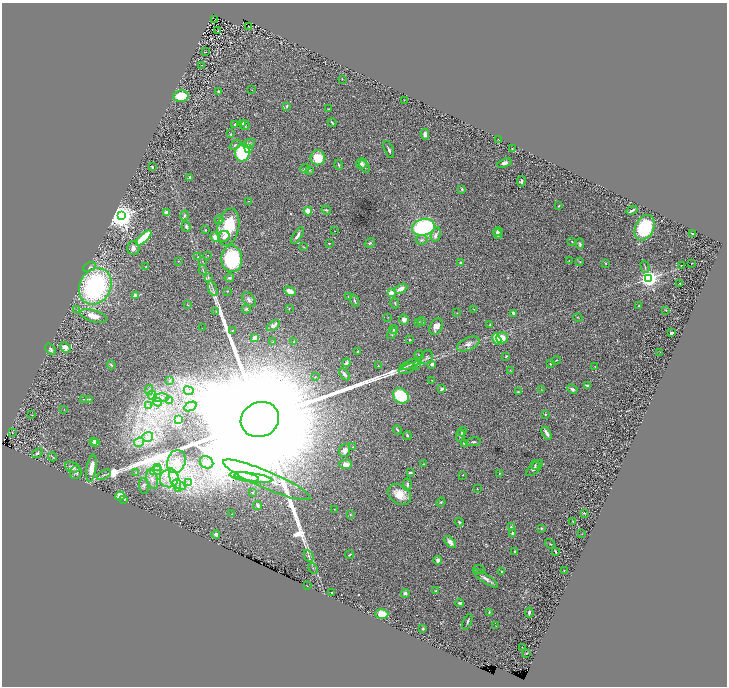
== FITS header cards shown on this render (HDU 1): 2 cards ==
NAXIS1  =                 1449
NAXIS2  =                 1368

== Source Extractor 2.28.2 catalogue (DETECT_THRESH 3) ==
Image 1449 x 1368 px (HDU 1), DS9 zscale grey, zoomed out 1/2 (1 PNG px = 2 x 2 image px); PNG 729 x 688 px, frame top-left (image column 1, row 1367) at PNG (2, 3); each listed source drawn as its Kron ellipse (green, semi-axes under 4 px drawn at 4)
Background 0.809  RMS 0.033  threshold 0.0978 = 3 sigma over >= 5 px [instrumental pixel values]
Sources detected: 279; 24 cannot appear on this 1/2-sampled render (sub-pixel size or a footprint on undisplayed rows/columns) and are neither listed nor drawn; the other 255 listed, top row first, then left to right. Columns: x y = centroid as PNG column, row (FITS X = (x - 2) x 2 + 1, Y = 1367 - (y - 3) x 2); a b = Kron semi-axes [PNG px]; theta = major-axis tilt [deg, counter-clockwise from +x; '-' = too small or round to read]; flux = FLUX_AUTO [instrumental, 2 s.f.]
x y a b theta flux
214 20 2 1 - 2.1
248 26 2 1 - 4.4
218 31 2 1 - 17
205 52 2 1 - 38
201 65 2 1 - 1.7
342 79 3 2 - 2.1
252 90 2 1 - 1.6
218 91 3 3 - 7.9
181 96 8 5 3 170
404 100 2 1 - 1.6
287 106 3 3 - 8.4
329 109 4 2 - 3.1
243 123 3 3 - 20
332 123 4 2 - 7
235 124 3 3 - 12
245 125 5 3 - 8
230 134 3 3 - 3.9
425 134 5 4 - 23
498 140 3 1 - 1.7
249 143 6 4 22 13
235 145 6 3 40 9.8
512 148 2 2 - 2.2
248 149 3 3 - 25
389 150 9 3 -67 14
242 152 9 7 80 340
318 158 7 7 - 150
504 163 7 4 18 16
361 164 5 5 - 18
339 165 5 3 - 7.2
152 167 2 2 - 6.9
365 167 7 3 -60 12
305 169 5 2 - 6.9
310 170 3 3 - 4.1
190 177 3 3 - 7.8
521 181 5 3 - 16
462 189 3 3 - 8.6
248 201 3 2 - 2.1
559 206 3 2 - 4.3
326 210 5 3 - 7.2
632 210 6 2 27 11
308 211 4 3 - 71
166 213 2 2 - 150
184 215 5 3 - 10
121 216 4 4 - 10000
219 220 4 3 - 9.2
186 227 5 4 - 14
228 227 19 10 79 260
423 227 11 8 15 640
644 228 13 9 64 350
205 230 2 2 - 4.8
335 231 2 1 - 1.9
498 232 4 4 - 17
436 234 7 5 76 21
497 234 5 4 - 21
692 234 2 2 - 4.3
224 236 6 5 - 28
297 236 9 3 56 22
215 237 5 4 - 43
144 238 10 3 44 210
422 240 6 4 8 14
572 242 3 2 - 4.3
329 243 2 2 - 3.9
370 243 5 2 - 6
580 244 5 3 - 11
304 246 3 2 - 3.4
133 248 7 6 - 24
208 255 2 2 - 2.5
198 257 3 3 - 4.3
232 259 13 10 -88 490
178 261 3 2 - 2.6
569 261 2 2 - 2.9
580 261 3 2 - 3.5
202 262 3 2 - 3
461 263 3 3 - 6.9
605 263 3 3 - 4.4
691 263 2 1 - 31
681 265 2 1 - 6.5
146 266 3 2 - 2.9
89 267 7 4 23 12
645 267 6 2 -74 5.9
203 270 5 2 - 5.2
208 277 4 3 - 7.1
229 278 4 3 - 11
649 278 4 3 - 4300
680 283 2 2 - 4.3
95 286 19 15 63 1100
213 289 8 2 -69 9.9
401 289 7 3 27 41
227 291 3 2 - 3.6
290 291 6 4 -28 45
391 293 2 2 - 150
135 296 3 3 - 45
348 297 2 2 - 3.1
249 300 8 5 -52 22
354 301 6 2 -69 9.4
395 303 5 2 - 6.9
188 305 3 2 - 2.4
638 306 3 2 - 3.6
289 308 3 2 - 2.6
246 309 5 4 - 10
474 309 3 2 - 3.5
77 310 2 1 - 1.7
666 310 4 2 - 3.8
216 311 3 2 - 3.6
457 313 2 1 - 2.2
513 313 4 4 - 15
93 316 14 5 -16 75
387 317 2 2 - 2.6
578 317 5 1 - 2.5
404 319 5 4 - 35
418 322 3 2 - 3.6
422 322 4 2 - 3.3
490 325 3 2 - 5
273 326 7 4 35 19
436 326 9 6 62 38
202 328 2 1 - 1.6
394 329 4 3 - 11
232 331 3 2 - 3.5
671 333 3 2 - 14
392 334 6 4 53 8.9
255 338 2 2 - 94
502 338 6 5 - 81
497 339 6 4 -59 73
409 340 3 2 - 3.7
273 342 2 2 - 4.7
294 342 3 3 - 4.9
468 344 12 6 23 34
65 347 6 4 -47 37
51 349 7 3 -47 16
358 351 3 2 - 7.3
660 352 3 2 - 2.1
419 355 4 2 - 3.8
506 356 3 3 - 6.4
427 358 7 6 - 17
556 360 4 2 - 4.7
346 363 4 3 - 13
432 364 4 4 - 17
550 364 3 3 - 5.7
111 365 4 3 - 7.5
410 365 10 2 19 14
417 365 3 2 - 4.2
378 366 2 2 - 6.9
595 366 2 1 - 1.8
407 369 9 2 22 11
510 370 3 2 - 2.8
345 374 7 3 -52 14
315 377 3 2 - 3.1
169 380 3 2 - 2.2
432 380 2 1 - 3.7
587 385 4 3 - 8.7
442 389 3 2 - 16
572 389 5 3 - 14
149 390 5 3 - 7.5
541 390 2 2 - 1.9
189 391 5 3 - 8.1
518 392 3 3 - 6.6
152 395 5 4 - 13
401 396 8 7 - 320
161 398 8 3 4 14
83 399 3 2 - 3.4
89 399 3 2 - 3.6
169 401 4 3 - 6.1
157 402 4 2 - 6.2
148 406 4 2 - 6.2
190 407 6 2 26 5.1
64 410 2 1 - 1.9
545 414 3 3 - 6.1
32 415 3 2 - 3.8
179 420 3 3 - 250
260 420 19 17 24 670000
397 430 5 2 - 5.9
462 432 4 3 - 11
12 433 3 2 - 2.3
547 433 7 3 -60 24
407 435 4 3 - 5.1
460 436 6 3 78 11
148 437 5 5 - 21
93 441 2 2 - 61
96 442 4 3 - 67
139 442 5 4 - 17
473 442 7 2 7 7.6
464 443 2 2 - 19
353 447 3 2 - 3
344 450 7 5 71 24
37 453 5 3 - 9.7
52 457 5 2 - 4.4
176 462 12 9 72 55
206 462 7 6 - 24
346 464 6 4 -1 26
424 464 4 2 - 4.9
535 465 5 2 - 7.5
72 467 8 5 -19 28
91 468 14 4 81 76
158 468 4 2 - 7
534 468 10 5 43 18
156 470 6 2 27 12
410 472 4 3 - 7.7
76 473 6 6 - 17
136 473 3 2 - 3.9
499 473 2 1 - 1.9
104 475 7 2 31 9.5
463 475 2 2 - 2.4
244 477 15 4 -10 29
253 477 19 3 -8 34
169 478 9 9 - 85
152 479 10 5 -75 36
175 480 12 4 -70 46
267 480 47 8 -23 150
188 483 3 3 - 9.1
407 484 6 3 89 12
179 485 7 4 -30 20
144 486 8 5 -85 18
477 489 2 1 - 1.7
253 492 2 1 - 1.8
399 495 12 9 -35 94
120 496 5 4 - 81
124 499 3 2 - 5.2
441 502 4 3 - 5.7
257 505 5 2 - 9.3
334 509 2 2 - 2.6
585 513 3 2 - 4.3
232 514 2 1 - 1.9
350 515 3 3 - 4.3
572 521 4 1 - 2.2
459 522 4 3 - 7.8
511 527 4 3 - 4.9
541 528 4 3 - 7
513 533 3 3 - 11
582 534 2 1 - 1.5
216 535 4 3 - 10
450 542 7 4 -47 32
550 544 5 3 - 5.3
515 552 2 2 - 8.9
556 552 2 2 - 9.8
350 555 4 2 - 6
309 556 6 3 -65 14
438 560 4 4 - 24
313 569 5 1 - 4.5
479 570 6 2 -19 6.6
501 571 2 2 - 7
564 571 2 1 - 2.9
486 578 15 4 -34 28
307 586 2 1 - 2
436 591 4 3 - 6.8
332 592 2 1 - 2.8
405 593 4 4 - 17
460 603 4 3 - 13
489 612 4 2 - 6.5
529 612 5 3 - 13
382 614 6 4 2 110
467 622 8 3 68 12
496 626 2 1 - 1.7
423 629 3 3 - 7.2
522 647 2 1 - 1.6
527 653 4 2 - 3.4
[24 sub-pixel or undisplayed-footprint detections neither listed nor drawn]